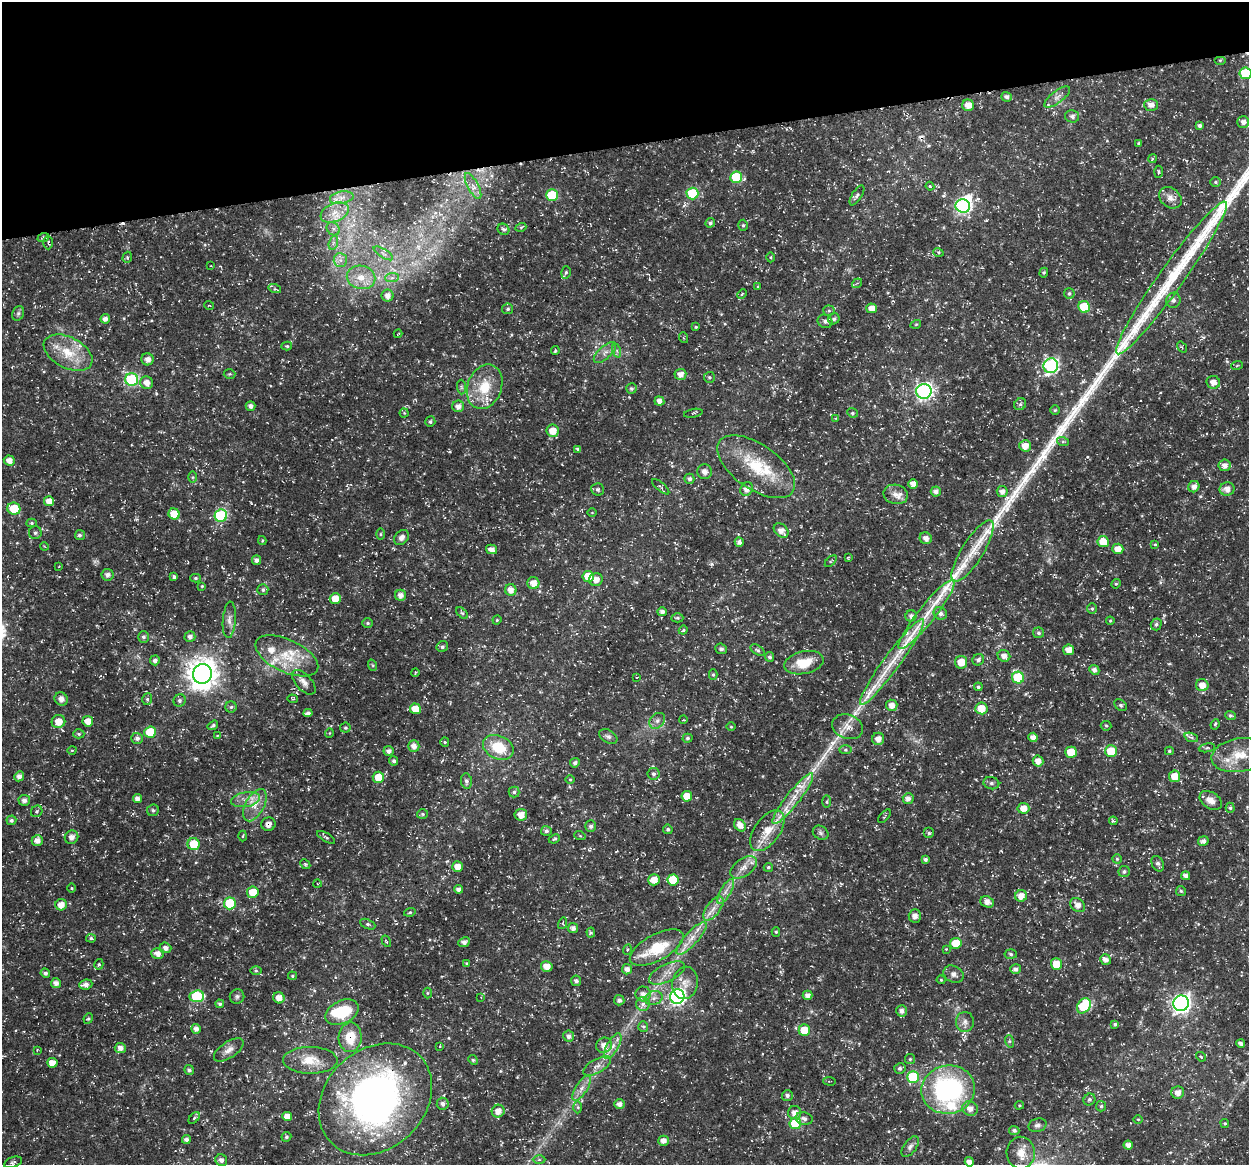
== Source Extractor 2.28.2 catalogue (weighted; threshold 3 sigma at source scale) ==
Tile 3 of 4 x 4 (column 3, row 1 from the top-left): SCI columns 2548-3794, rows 3534-4696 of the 5044 x 4838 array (HDU 1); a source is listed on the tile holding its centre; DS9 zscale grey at full resolution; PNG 1251 x 1167 px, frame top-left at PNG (2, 2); each listed source drawn as its Kron ellipse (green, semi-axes under 4 px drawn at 4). Shown black and unused: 12% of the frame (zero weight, under 3 of 5 exposures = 3% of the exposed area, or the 3 px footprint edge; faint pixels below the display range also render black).
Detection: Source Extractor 2.28.2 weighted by HDU 2 'WHT'; one run over the whole footprint, this tile lists its part. Background 0.0242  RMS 0.0022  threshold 0.00992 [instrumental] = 3 sigma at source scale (4.5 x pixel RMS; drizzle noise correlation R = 1.50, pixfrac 1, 0.0396/0.0396 arcsec/px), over >= 5 px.
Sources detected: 431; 1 too faint to see at this stretch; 2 inside a brighter object's white glare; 3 cosmic-ray / hot-pixel residue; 4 long thin detections or spike segments (spike, bleed or trail) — neither listed nor drawn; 18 inside a brighter listed object's ellipse — not listed separately; the other 403 listed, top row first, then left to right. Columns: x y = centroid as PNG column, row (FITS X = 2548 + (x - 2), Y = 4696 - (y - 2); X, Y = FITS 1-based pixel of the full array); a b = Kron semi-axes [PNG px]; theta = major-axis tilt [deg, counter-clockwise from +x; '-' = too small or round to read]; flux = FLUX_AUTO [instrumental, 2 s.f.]
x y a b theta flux
1220 60 6 4 0 0.25
1245 73 6 6 - 10
1006 97 5 4 - 0.67
1057 97 15 6 37 1.2
968 105 6 5 - 2.1
1151 105 7 6 - 1.3
1072 116 7 6 - 0.68
1243 122 6 5 - 0.94
1199 126 4 4 - 0.57
1139 144 4 3 - 0.34
1152 159 4 3 - 0.23
1159 172 6 3 86 0.3
736 177 6 6 - 11
1216 182 5 5 - 0.34
473 186 14 5 -62 1.1
930 186 4 3 - 0.25
692 194 6 6 - 14
552 195 6 5 - 9.9
857 195 11 5 58 0.58
342 198 12 6 10 1.3
1170 198 12 9 -40 1.6
963 206 7 7 - 46
335 212 15 9 23 2.6
710 223 5 4 - 0.52
743 225 5 4 - 0.34
521 227 5 3 - 0.29
333 229 7 6 - 0.69
503 229 6 5 - 0.47
43 238 6 4 19 0.32
48 242 7 5 89 0.42
333 243 7 4 72 0.57
938 252 5 3 - 0.26
383 253 11 4 -32 0.67
127 257 6 4 71 0.33
771 257 5 3 - 0.22
340 260 7 6 - 0.99
211 266 3 2 - 0.15
566 272 6 4 73 0.39
1044 273 5 4 - 0.28
361 277 14 11 -12 3.7
392 278 7 4 1 0.58
1171 278 93 12 54 16
857 283 5 4 - 0.29
758 287 4 3 - 0.25
275 289 6 4 -17 0.36
1069 293 5 5 - 0.39
742 294 5 3 - 0.24
388 296 6 6 - 1.3
1173 300 7 7 - 0.68
209 305 5 3 - 0.2
1084 307 6 5 - 8.5
872 308 5 5 - 1.9
508 309 5 5 - 0.44
829 311 5 5 - 0.35
18 313 7 5 69 0.52
105 319 5 4 - 1.1
834 319 6 5 - 0.57
825 321 7 6 - 0.76
916 324 5 3 - 0.21
696 327 4 3 - 0.28
398 334 4 2 - 0.16
684 338 5 3 - 0.2
287 346 5 4 - 0.32
1182 347 6 3 -56 0.27
555 351 4 3 - 0.23
617 351 7 4 -72 0.45
605 352 14 6 42 1.2
68 353 26 15 -27 6.3
148 359 6 6 - 1.4
1237 365 6 3 20 0.23
1051 366 7 7 - 43
230 374 6 5 - 0.28
680 374 6 5 - 1.5
709 377 5 5 - 0.36
132 380 6 6 - 25
1213 382 7 6 - 1.5
147 383 6 6 - 1.7
461 387 7 4 -89 0.44
485 387 23 17 69 6.6
631 389 5 5 - 0.44
924 391 8 7 - 60
659 401 5 4 - 1.1
1020 404 6 5 - 0.47
250 406 5 4 - 0.87
458 406 6 6 - 1.2
1055 410 4 4 - 0.28
404 413 4 4 - 0.23
693 413 9 3 11 0.26
852 413 5 4 - 0.36
836 418 4 2 - 0.14
430 422 5 5 - 0.43
553 431 6 6 - 2.8
1063 442 6 4 -18 0.3
1025 446 5 5 - 2.2
578 449 4 4 - 0.51
9 460 5 5 - 1.6
1225 465 6 6 - 1.1
756 467 45 22 -34 12
705 472 7 7 - 1.3
193 477 5 4 - 0.28
689 479 5 5 - 0.64
913 484 5 4 - 1.6
661 487 11 3 -40 0.35
1194 487 6 5 - 1.3
597 489 6 6 - 0.47
747 489 7 6 - 1.5
1227 489 7 6 - 1.4
936 492 5 5 - 0.95
1002 492 5 5 - 1.1
896 494 12 9 -14 1.5
49 501 5 5 - 2.2
14 509 6 6 - 6.2
592 513 4 3 - 0.15
174 514 6 5 - 4
221 516 6 6 - 24
32 523 5 4 - 0.33
781 531 8 6 -43 1.6
35 533 6 6 - 0.58
381 534 5 3 - 0.25
80 535 5 5 - 0.41
401 538 8 6 47 1
926 538 6 5 - 1.1
262 541 4 4 - 0.26
739 542 4 4 - 0.8
1103 542 6 5 - 3.8
1155 544 4 3 - 0.23
44 546 4 3 - 0.17
492 549 5 4 - 1.3
1118 549 5 5 - 2.1
972 551 35 11 58 6.5
848 558 3 3 - 0.2
257 560 5 4 - 0.76
831 561 7 3 44 0.28
59 566 3 2 - 0.14
107 575 6 5 - 0.99
588 576 5 5 - 5.3
174 577 4 3 - 0.54
196 578 5 4 - 0.35
596 580 7 6 - 1.4
533 583 6 6 - 2
1116 584 5 4 - 0.3
202 586 3 3 - 0.25
263 590 5 5 - 0.51
511 590 6 5 - 1.6
400 595 5 5 - 1.3
335 599 5 5 - 3.3
1092 609 5 4 - 0.33
662 612 4 4 - 0.85
462 613 7 4 -44 0.37
940 613 7 6 - 0.94
927 614 44 8 51 5.3
911 616 5 5 - 0.82
677 618 6 4 -1 0.39
229 620 18 6 86 1.4
497 620 4 4 - 0.24
1110 621 4 4 - 0.23
368 623 5 4 - 0.4
1156 624 6 5 - 0.5
683 630 4 4 - 0.25
1038 633 5 5 - 0.52
143 637 6 5 - 0.58
190 637 5 5 - 0.9
442 647 6 5 - 0.49
721 649 6 5 - 0.64
757 650 8 4 -33 0.44
1069 650 5 5 - 2
287 656 34 16 -25 8.1
1004 656 6 5 - 1.4
769 657 5 4 - 0.47
155 660 5 5 - 0.72
978 660 6 5 - 0.74
892 662 53 8 54 7.8
961 662 6 6 - 3.1
804 663 20 11 12 5.1
372 665 6 3 -70 0.28
1094 670 5 4 - 0.95
415 673 4 3 - 0.18
202 674 10 9 - 300
713 675 5 4 - 0.32
636 677 3 3 - 0.17
1018 678 6 6 - 13
304 682 15 7 -47 1.4
1202 685 6 6 - 1.8
978 687 4 4 - 0.42
61 699 7 6 - 1.1
147 699 6 5 - 0.43
292 699 5 4 - 0.27
180 700 6 5 - 0.54
892 705 6 5 - 1.7
1121 705 7 5 -40 0.42
231 707 5 5 - 0.43
981 708 6 6 - 3.2
415 709 5 5 - 3.9
308 713 4 4 - 0.69
1230 715 5 4 - 0.42
683 720 4 2 - 0.16
88 721 5 5 - 2
657 721 9 6 46 0.85
58 722 7 6 - 2.4
1215 724 5 4 - 0.33
213 725 5 3 - 0.39
1106 726 5 4 - 0.35
731 727 5 3 - 0.19
848 727 16 12 -19 2.4
345 728 5 5 - 0.36
150 732 6 5 - 7
329 733 5 3 - 0.18
79 734 6 4 1 0.35
217 735 4 3 - 0.18
608 736 10 6 -31 0.68
1033 737 4 4 - 1.3
1191 737 7 4 -19 0.49
137 738 6 5 - 0.74
687 738 5 4 - 0.4
878 739 6 6 - 1.5
445 742 5 4 - 0.26
414 746 6 5 - 1.4
498 747 16 11 -25 6.7
1207 748 8 4 8 0.4
72 750 5 3 - 0.19
845 750 6 3 0 0.4
389 751 5 5 - 0.95
1111 751 6 6 - 5.8
1169 751 4 4 - 0.31
1071 752 5 5 - 5.5
1239 755 28 16 9 5.5
394 761 5 4 - 0.53
1038 761 5 5 - 1.7
575 763 5 4 - 0.59
653 774 6 6 - 0.55
19 776 5 5 - 0.86
1175 776 5 5 - 3.2
378 777 5 5 - 4.3
570 779 5 3 - 0.21
466 781 7 5 -82 0.74
991 783 8 6 -14 0.58
514 792 5 5 - 0.48
687 796 5 5 - 2.7
137 799 4 4 - 1.1
793 799 31 7 52 3.9
908 799 5 5 - 1.1
24 800 5 5 - 0.79
246 800 14 7 10 1.9
1211 800 12 8 -34 1.6
827 802 6 3 90 0.28
255 805 18 9 61 2.8
1023 808 6 5 - 2.1
1230 808 5 4 - 0.35
153 810 6 5 - 0.47
37 811 6 5 - 0.43
422 814 5 5 - 0.37
521 815 6 6 - 2.1
885 816 8 3 50 0.23
11 820 5 5 - 0.53
1113 821 4 4 - 0.38
268 824 7 6 - 1.1
740 825 7 5 -53 1.6
591 826 5 5 - 0.72
668 829 5 4 - 0.49
546 831 5 5 - 0.66
767 831 23 12 54 4.7
821 833 8 6 -34 0.61
929 833 5 5 - 0.42
243 836 5 3 - 0.22
580 836 5 3 - 0.22
72 837 7 6 - 1.3
326 837 10 4 -31 0.43
554 839 6 4 23 0.29
37 840 6 5 - 1.4
1203 841 5 4 - 0.76
194 844 6 6 - 5.4
925 859 4 3 - 0.58
1117 859 4 4 - 0.28
305 864 5 4 - 0.33
1158 864 8 5 -63 0.7
458 867 5 5 - 2.1
743 867 15 8 35 1.8
768 867 5 4 - 0.33
1124 872 6 5 - 0.51
1186 876 4 4 - 1
654 880 6 5 - 2.3
673 880 5 5 - 7.8
317 884 4 3 - 0.2
71 888 5 3 - 0.23
459 889 4 4 - 0.91
726 891 14 5 60 1.4
1181 891 5 5 - 0.34
253 892 6 5 - 3.8
1021 896 6 6 - 1.9
987 902 7 5 -22 1.3
230 903 6 6 - 11
61 905 6 5 - 2
1078 905 8 6 -42 1.5
713 908 14 7 52 1.8
410 912 6 4 16 0.31
915 916 6 6 - 1.2
563 923 6 4 73 0.25
368 924 8 4 -24 0.44
573 928 5 5 - 0.99
591 932 5 4 - 0.37
776 932 5 4 - 0.31
91 938 5 4 - 0.41
691 938 21 6 47 2.6
386 941 6 3 -60 0.23
464 942 6 4 27 1
956 943 6 5 - 5.4
657 947 29 13 28 9
165 948 6 5 - 1
946 949 3 3 - 0.17
627 950 5 3 - 0.25
158 953 6 5 - 1.4
1011 954 6 5 - 0.46
1106 960 6 5 - 1.2
99 964 5 4 - 0.36
467 964 3 3 - 0.32
1056 964 6 5 - 3.9
547 966 6 5 - 1.9
627 969 5 5 - 1.1
1016 969 5 5 - 0.79
256 971 6 4 -1 0.3
45 973 5 4 - 0.62
667 973 20 8 26 2.3
953 974 10 8 -30 1
292 976 4 4 - 0.3
941 980 4 4 - 0.23
576 981 5 5 - 0.7
56 983 5 5 - 1.1
685 983 16 12 79 2.2
86 984 6 5 - 1
427 993 5 3 - 0.25
643 994 7 7 - 1.3
808 995 5 4 - 1.2
197 996 7 6 - 15
237 996 7 7 - 0.58
481 997 3 3 - 0.16
677 997 7 7 - 57
279 998 6 5 - 1.8
654 998 9 6 16 1.1
619 1000 5 5 - 0.79
1181 1003 8 7 - 95
220 1004 4 4 - 0.48
643 1004 7 7 - 0.85
1084 1006 8 6 53 11
901 1011 6 5 - 0.99
342 1012 17 11 26 8.6
88 1018 5 4 - 0.31
965 1022 10 9 - 1.1
1115 1024 4 4 - 0.43
643 1026 5 5 - 0.39
196 1029 5 5 - 1.1
804 1030 6 5 - 4.7
569 1036 5 5 - 0.94
350 1037 15 11 88 5.1
1009 1041 6 4 -72 0.33
1241 1044 4 4 - 0.65
604 1045 8 7 - 1.8
440 1046 3 2 - 0.16
613 1046 14 5 60 1.6
120 1048 5 5 - 1.2
37 1050 4 4 - 0.19
229 1050 17 8 34 1.6
1201 1057 5 3 - 0.28
910 1059 5 5 - 0.34
310 1060 27 13 -1 4.7
473 1060 5 4 - 0.32
52 1063 5 5 - 2
597 1066 15 7 29 1.4
900 1068 5 5 - 0.56
189 1070 5 4 - 0.61
913 1077 6 6 - 12
830 1081 6 2 -4 0.21
582 1088 14 6 58 1.5
948 1090 27 24 10 34
1178 1092 6 6 - 1.6
787 1095 5 5 - 0.59
375 1099 62 49 43 94
1089 1100 6 5 - 0.45
443 1104 6 6 - 0.82
620 1104 5 5 - 1
1019 1105 5 4 - 0.25
1101 1106 5 5 - 0.35
578 1107 6 4 -89 0.33
970 1109 8 7 - 1.6
498 1111 6 6 - 1.8
795 1113 6 6 - 1.6
287 1116 5 4 - 1.9
194 1118 7 4 46 0.32
804 1119 9 6 -10 0.89
1138 1119 4 3 - 0.2
795 1123 6 5 - 10
1225 1123 4 4 - 0.33
1038 1125 9 6 16 0.71
1014 1130 5 4 - 0.55
286 1137 5 4 - 0.42
186 1139 4 4 - 0.73
663 1141 5 5 - 1.4
1128 1145 4 4 - 1.1
910 1147 12 6 55 0.87
1021 1153 16 14 -89 3.3
221 1160 6 5 - 0.86
539 1160 6 4 -1 0.43
13 1162 9 5 20 0.51
969 1162 5 4 - 1.3
Overlapping masked pixels (flux is a lower limit): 4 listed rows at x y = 43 238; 268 824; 350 1037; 375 1099
Isophote crosses this tile's border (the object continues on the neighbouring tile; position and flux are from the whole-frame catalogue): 2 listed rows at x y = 1245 73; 969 1162